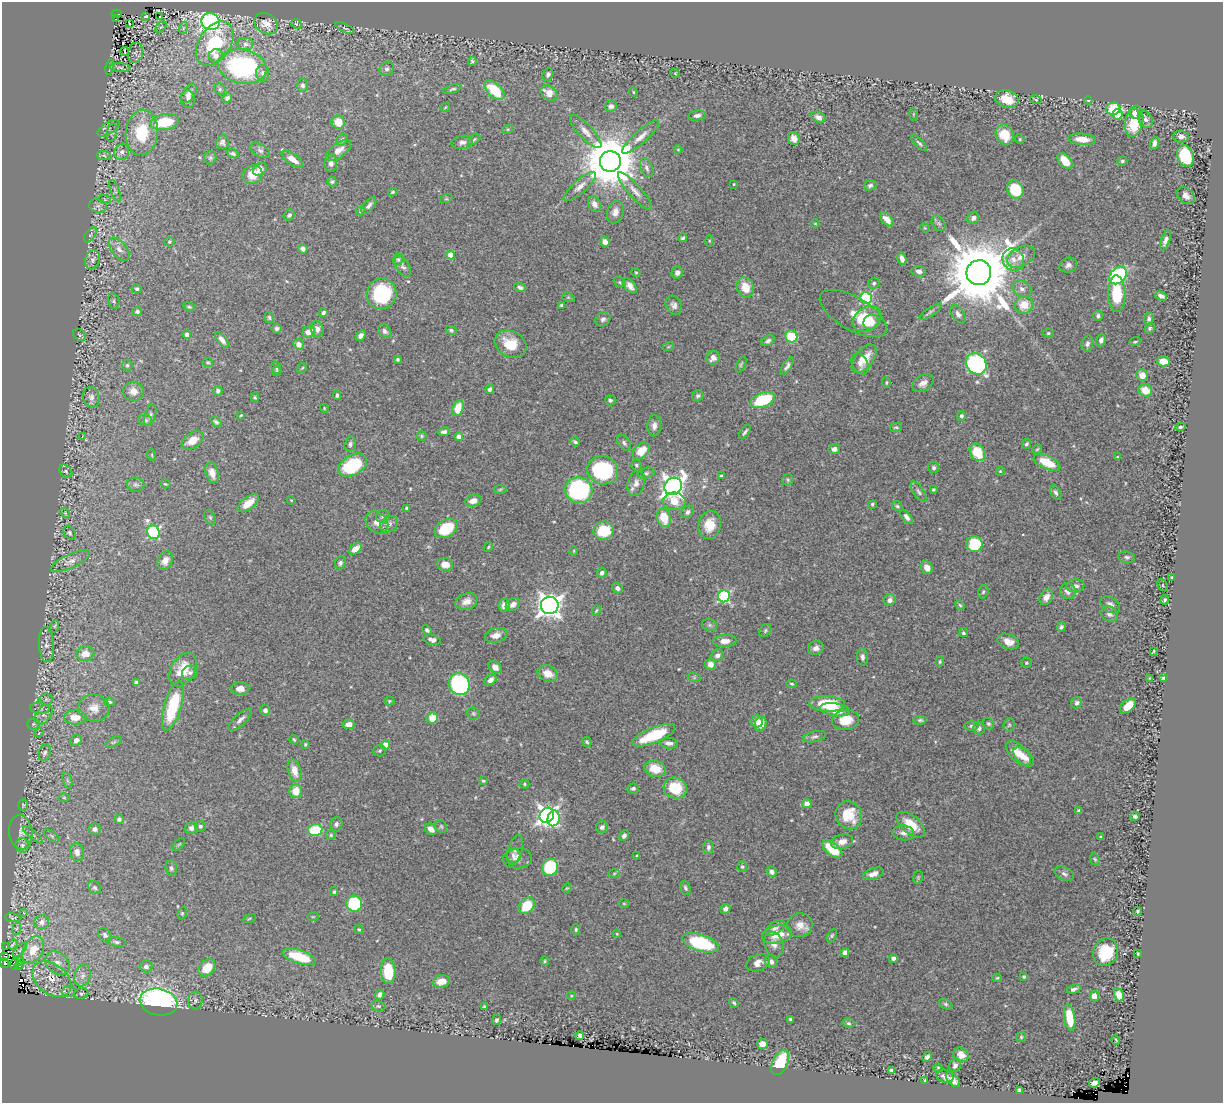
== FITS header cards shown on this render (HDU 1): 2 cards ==
NAXIS1  =                 1221
NAXIS2  =                 1101

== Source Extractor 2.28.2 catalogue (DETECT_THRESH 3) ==
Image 1221 x 1101 px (HDU 1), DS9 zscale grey, 1 PNG px = 1 image px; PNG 1225 x 1105 px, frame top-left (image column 1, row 1101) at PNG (2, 2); each listed source drawn as its Kron ellipse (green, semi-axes under 4 px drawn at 4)
Background 0.817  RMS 0.016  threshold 0.0478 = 3 sigma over >= 5 px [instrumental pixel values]
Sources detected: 523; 3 with non-positive FLUX_AUTO (blend fragments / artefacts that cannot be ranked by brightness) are neither listed nor drawn; of the other 520, the 500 brightest by FLUX_AUTO listed and drawn (20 fainter detections omitted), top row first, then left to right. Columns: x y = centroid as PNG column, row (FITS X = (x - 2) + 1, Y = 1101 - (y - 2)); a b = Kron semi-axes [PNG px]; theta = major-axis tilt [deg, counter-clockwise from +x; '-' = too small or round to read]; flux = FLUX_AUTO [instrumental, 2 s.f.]
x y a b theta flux
117 14 5 2 - 20
146 16 4 2 - 1.2
159 17 3 2 - 4.1
116 19 4 3 - 5.7
210 22 9 8 - 320
129 23 3 2 - 3.2
266 24 13 9 -32 11
296 24 5 4 - 1.3
161 27 6 4 43 1.7
183 28 6 3 72 1.7
345 28 10 3 -25 1.9
215 44 24 16 56 66
245 44 8 6 -1 3.2
124 51 4 2 - 0.92
135 53 10 7 78 3.9
216 56 7 6 - 7
472 61 4 4 - 1.9
110 67 7 3 79 1.4
120 67 11 4 -3 2.2
242 67 24 17 -10 160
387 69 8 6 45 3.2
263 73 8 6 89 3.6
675 73 4 3 - 0.88
548 74 6 5 - 3.2
302 85 6 5 - 3.1
220 89 6 5 - 1.7
453 89 10 4 18 2.3
494 90 12 7 -45 41
633 92 4 4 - 1.1
189 93 11 6 55 4.6
549 93 9 7 -37 11
227 98 5 4 - 2.7
188 99 9 7 -85 3.7
1007 99 12 9 -15 21
1036 100 6 4 -18 1.4
1088 100 4 3 - 0.91
611 106 6 5 - 3.9
445 107 5 3 - 0.93
1113 109 7 6 - 46
913 114 6 4 89 1.4
1117 114 5 5 - 20
1135 114 6 5 - 6.9
697 115 8 5 8 3.9
818 117 7 5 -27 6.2
1145 119 9 6 -59 4.3
1134 121 16 8 79 41
165 122 14 8 8 35
338 122 7 6 - 19
108 128 12 6 33 3.3
508 129 5 3 - 1.3
586 131 22 7 -47 9.1
142 132 23 16 85 42
112 133 9 5 77 1.7
1005 135 10 8 -63 27
641 137 24 6 42 9.4
1181 137 8 6 -1 4.4
794 138 7 5 -68 6.6
474 139 7 4 39 1.7
1020 139 5 4 - 1.3
1082 139 14 5 -5 15
342 140 6 5 - 2.1
222 142 7 6 - 3.1
462 142 11 6 7 4.6
919 143 10 3 -45 2.3
1154 143 6 4 77 3.9
339 150 14 7 36 8.3
678 150 4 3 - 0.91
260 151 11 6 -31 3.4
122 152 8 7 - 4.5
233 154 6 4 -23 1.9
104 155 7 4 -4 2.1
1185 156 11 8 -68 63
210 158 7 6 - 2.1
292 159 12 5 -35 10
610 161 10 10 - 6600
1065 161 9 5 -47 22
1122 161 5 4 - 1.7
331 163 8 6 86 4.3
647 168 10 6 -64 3.8
260 169 7 6 - 6.4
252 174 10 9 - 13
332 182 5 4 - 2.1
734 184 3 2 - 0.88
870 185 6 5 - 2.7
580 186 20 6 41 8.3
1015 190 9 7 -59 44
115 191 11 3 -71 2.1
635 191 24 6 -48 9.1
393 192 5 3 - 1.4
1186 196 10 7 -41 6.2
446 199 6 4 18 1.2
105 200 6 4 -19 1.3
594 204 8 6 -60 6.5
369 205 9 5 50 3.5
98 206 9 6 -11 4.3
360 211 4 4 - 1.3
615 212 12 8 73 7.2
289 215 6 5 - 2.5
973 218 6 6 - 4.2
887 219 8 4 -48 9.2
815 223 5 3 - 0.95
939 223 8 6 -53 2.7
925 228 5 4 - 1.1
90 235 8 4 56 2.3
683 238 4 3 - 1.8
1165 240 10 4 70 4.6
709 241 5 4 - 1.1
169 242 5 5 - 1.5
605 242 5 4 - 6.7
119 249 13 7 -51 7.2
303 249 5 4 - 4.1
451 255 4 4 - 20
1021 257 15 9 29 11
902 258 6 4 -75 5.4
92 260 10 7 72 4.8
398 260 6 5 - 1.8
1013 260 12 10 -55 10
1068 265 9 7 22 4
403 266 12 6 -58 3.7
919 271 7 5 -9 4
636 272 4 3 - 1.1
677 273 6 5 - 4
979 273 12 12 - 13000
1118 275 10 7 45 130
620 282 6 4 -20 1.6
874 283 6 5 - 2
630 286 9 5 -50 6.1
745 287 10 8 -71 19
520 288 6 4 -19 2.7
137 289 5 4 - 1.7
1022 289 10 8 -34 5.5
381 294 15 15 - 80
1117 294 18 8 -88 43
1161 296 6 4 -25 3.7
568 297 6 4 -19 1.3
866 298 6 5 - 120
114 301 8 5 -78 2.1
562 305 3 3 - 1.6
674 305 10 7 -62 4.7
1024 305 9 9 - 18
189 307 6 4 -21 1.5
137 311 5 4 - 3.1
931 312 13 4 33 3.3
323 313 4 4 - 2.9
853 313 37 16 -30 20
958 314 10 6 -55 4.1
1098 316 5 4 - 2.4
269 318 5 5 - 1.9
603 319 8 6 34 3.4
867 319 15 11 36 34
1149 319 6 4 84 2.4
871 322 8 7 - 14
276 328 5 5 - 2.4
1150 328 6 5 - 2
317 329 8 6 -76 5
451 330 6 4 -26 1.9
385 331 8 5 -50 3.2
309 332 6 5 - 11
1048 333 5 4 - 1.8
187 334 4 4 - 3.6
80 335 7 5 -37 1.5
361 335 5 4 - 3.9
791 336 6 6 - 44
222 340 9 4 -53 5.6
1101 340 6 4 69 3.8
768 341 7 5 31 2.9
1135 342 6 3 20 1.4
299 344 5 5 - 6.5
511 344 16 13 -27 26
1087 344 8 5 77 3.1
668 347 6 3 18 1.1
713 358 7 6 - 6.6
864 359 16 9 52 18
398 360 3 3 - 1.7
1163 361 6 5 - 13
208 363 5 4 - 1.7
741 364 8 3 64 1.7
860 364 11 7 -61 5.5
976 364 11 9 -48 190
127 365 5 5 - 2.1
787 366 10 4 56 3.4
276 368 6 4 -72 1.7
302 368 5 4 - 1.1
277 371 5 4 - 1.4
1142 375 6 5 - 9.8
886 382 5 3 - 1.2
923 383 11 7 31 6.5
490 389 5 4 - 2.7
1145 390 7 6 - 16
133 391 10 9 - 9.3
218 391 5 4 - 2.8
337 395 5 3 - 2.1
698 396 6 5 - 2.1
91 397 10 8 -72 4.4
255 397 5 4 - 1.3
610 400 5 5 - 2.3
763 400 12 7 22 62
324 408 4 3 - 0.95
458 408 8 5 72 24
150 415 11 5 71 3.2
241 415 3 2 - 0.92
961 416 5 4 - 2.2
145 420 7 5 -9 2.8
216 422 6 4 -41 2.5
654 426 10 7 86 5.5
896 427 6 3 12 1.4
1181 427 5 3 - 2.4
444 432 6 4 9 3.1
745 432 8 3 54 2.4
82 436 3 2 - 0.98
422 436 5 4 - 1.5
459 437 4 4 - 9.1
193 440 12 7 33 14
575 442 5 3 - 2
624 443 9 5 -55 3.1
350 444 7 5 74 2.7
1026 444 5 4 - 2.1
834 449 6 5 - 4.9
1037 449 5 4 - 1.4
641 451 10 6 43 20
977 452 9 7 -56 30
152 455 6 3 -72 1.2
1117 457 4 4 - 0.96
1047 462 14 6 -26 31
353 465 15 10 30 70
636 465 5 5 - 1.7
934 468 5 5 - 2.6
603 470 16 14 -23 120
66 471 7 5 -48 2.2
1000 471 4 4 - 1.1
212 473 10 6 -74 8.4
646 473 9 5 14 2.4
721 476 4 3 - 2.4
788 480 6 5 - 1.7
636 483 13 8 74 7.5
165 484 5 4 - 1.2
136 485 8 7 - 3
673 486 9 8 - 740
500 489 6 4 3 1.3
579 490 13 13 - 150
933 490 4 3 - 1.3
919 492 12 5 -56 3.5
1056 493 8 5 -62 2.9
291 500 4 3 - 0.96
473 501 8 5 16 7.5
674 501 11 9 0 19
248 503 12 6 37 14
872 504 4 4 - 1.8
897 506 5 4 - 1.7
407 508 3 3 - 1.8
688 512 7 5 42 3.2
65 513 5 4 - 1.3
383 516 7 6 - 2.3
210 517 8 5 -62 1.8
906 517 8 4 -51 3.9
664 518 9 6 -73 26
377 523 12 10 -41 7.8
389 524 10 7 34 4.1
710 525 14 11 77 20
446 528 12 8 31 45
604 531 10 9 - 35
153 532 7 6 - 120
70 533 7 5 -58 2.3
974 544 8 8 - 45
488 547 5 4 - 1.2
355 549 7 5 36 13
574 551 5 3 - 0.91
1127 557 8 5 -7 2.6
165 560 9 7 61 9
70 561 21 7 24 8.2
340 563 6 5 - 2.5
445 564 8 6 -9 9
927 568 7 5 -56 8.7
602 573 5 4 - 2.9
1172 578 3 3 - 1
1163 585 6 4 -63 1.2
1075 586 9 6 8 5.4
617 588 5 5 - 3.7
1068 591 8 7 - 6
983 592 7 5 74 1.9
724 596 6 6 - 140
1046 597 8 6 57 7.1
890 600 6 5 - 5.3
1165 600 5 3 - 1.7
466 602 11 8 19 9
513 604 8 6 36 5.3
504 605 6 5 - 7.1
960 605 5 4 - 1.6
1110 605 11 7 -34 6.1
550 606 9 8 - 840
596 611 5 3 - 1.2
1109 614 9 7 -30 4.9
710 625 8 6 -21 2.5
55 626 6 4 70 1.5
1061 627 4 4 - 2.8
427 630 5 4 - 2.3
765 630 7 5 53 1.9
964 633 4 4 - 2.1
496 635 11 7 15 7.6
432 640 9 5 -14 5
725 641 12 6 3 8.5
1008 642 11 7 -20 10
46 645 17 7 -87 6.6
816 648 8 6 17 5.2
1153 651 3 2 - 1.2
85 654 9 7 8 12
717 655 6 5 - 3.7
862 657 8 5 -86 3.5
940 662 5 4 - 1.4
1026 663 5 5 - 1.4
710 664 5 5 - 7.5
495 667 7 5 -42 6.3
183 670 18 12 60 24
190 673 8 7 - 3.3
548 673 10 8 -24 12
694 677 7 4 -19 1.7
1150 678 3 3 - 0.96
1163 678 4 3 - 2
490 680 6 5 - 5.7
136 683 4 4 - 4.5
459 684 11 10 - 150
792 684 5 4 - 1.4
240 689 9 6 -1 7.1
46 699 6 6 - 2.6
389 701 5 4 - 1.3
110 702 5 4 - 1.7
1077 703 6 5 - 2.5
827 704 18 8 -2 44
173 706 25 8 73 57
1128 706 9 5 41 17
40 708 10 5 -5 2.7
94 708 15 13 -4 12
265 710 5 5 - 3.2
835 710 15 6 -10 21
473 713 6 6 - 1.8
44 714 11 7 53 4.8
75 717 11 7 0 16
432 718 5 5 - 17
240 720 15 5 42 5.7
846 720 13 10 12 20
920 720 7 4 7 1.9
757 721 6 6 - 9.8
34 724 6 5 - 2.1
349 724 6 4 9 7.2
761 724 8 5 70 12
988 724 6 5 - 2.2
1009 725 7 5 85 1.8
971 726 7 4 0 2.2
979 728 6 6 - 3.7
39 733 4 3 - 1
654 735 23 7 22 46
814 737 12 5 13 3.2
76 740 6 5 - 5.4
294 740 5 3 - 1.3
114 742 8 4 27 2.1
587 742 5 4 - 1.8
669 743 9 5 -5 4.6
305 744 4 3 - 1.1
385 745 5 4 - 14
380 751 6 5 - 1.9
45 752 8 6 71 3.7
1018 753 15 8 -43 17
1024 757 12 7 -40 9.7
655 769 11 8 -19 20
295 771 11 6 -74 10
67 781 8 3 -71 2.1
483 781 3 3 - 1.2
524 784 5 4 - 1.4
633 788 6 5 - 2.7
675 788 11 10 - 37
296 791 7 6 - 14
64 798 6 4 -1 1.3
807 804 4 4 - 11
23 805 5 4 - 1.2
1079 810 4 3 - 1.5
547 815 8 6 52 480
849 815 14 13 - 27
1135 816 4 4 - 2.5
554 818 8 6 79 95
119 819 5 4 - 3.1
336 824 7 6 - 3
911 825 17 8 -39 21
200 826 5 5 - 2.2
441 826 7 5 -55 2.1
602 827 6 6 - 3.6
191 828 6 6 - 4.5
95 829 6 6 - 3.8
431 829 6 5 - 6.6
315 830 7 6 - 40
21 832 17 11 -83 8.8
903 833 11 7 -7 4.8
33 835 12 4 -41 2.8
331 835 5 5 - 1.5
52 836 9 4 -36 2.2
624 836 5 4 - 3.6
1100 837 4 3 - 0.94
842 842 11 7 14 8.8
179 844 8 3 48 1.3
22 845 7 6 - 3.1
708 847 7 5 90 3.2
832 849 12 6 -40 36
515 850 15 7 74 4.4
77 852 9 7 -83 5.7
513 855 7 7 - 3.7
637 856 4 3 - 1.1
517 858 15 10 5 8.2
1095 859 6 4 -67 1.6
550 867 8 7 - 62
742 867 5 5 - 1.9
171 868 7 6 - 2.7
772 872 5 4 - 4.2
614 873 5 3 - 1
873 874 10 5 19 7.1
1064 874 10 6 -26 3.6
918 877 7 4 80 1.5
95 888 7 5 -44 2.7
567 888 5 3 - 1
685 888 7 5 -70 2.4
334 892 4 3 - 1.6
354 904 8 7 - 91
624 904 5 3 - 1.1
527 906 9 7 49 33
725 909 5 4 - 3.9
1137 912 4 3 - 1.8
23 913 3 3 - 1.9
182 913 6 4 69 1.4
313 917 6 4 1 1.1
13 918 8 3 -9 1.3
249 918 7 3 19 1.3
42 922 7 7 - 4.4
800 925 12 12 - 11
775 928 11 6 32 4.5
17 929 6 3 82 1.5
359 929 4 4 - 1.5
576 929 5 4 - 1.6
617 934 4 3 - 0.92
105 935 7 6 - 2.9
777 935 15 9 14 19
832 936 7 4 63 1.7
116 942 9 4 -9 2.4
700 943 19 8 -17 79
13 944 5 2 - 1.3
774 945 13 9 -69 7.2
6 947 3 2 - 4.7
20 950 9 3 45 2
33 950 14 9 61 19
845 952 4 4 - 6
1106 952 14 12 66 35
1138 954 3 3 - 1.4
3 956 3 2 - 1.1
299 957 17 6 -18 45
893 958 4 4 - 5.1
19 961 3 3 - 0.94
545 961 5 3 - 1.2
771 962 6 5 - 4.7
4 963 5 3 - 73
57 963 13 10 -41 8.4
758 963 12 8 18 9.9
14 964 5 3 - 41
19 966 4 3 - 87
146 966 6 6 - 3.6
207 968 10 7 46 25
388 971 13 7 -85 38
83 975 11 7 73 6.3
1024 977 3 3 - 1.4
997 978 5 4 - 1.5
52 979 22 15 -38 19
441 981 9 6 11 13
1074 989 7 3 18 2.9
69 991 6 5 - 2.8
81 994 7 5 16 2.3
380 995 5 4 - 4.5
1119 995 7 5 -76 11
571 996 4 4 - 1
1094 996 5 4 - 8.8
195 1001 9 7 84 3.4
159 1002 19 13 -11 270
734 1003 5 3 - 1.9
946 1004 7 5 -27 2.2
378 1006 7 5 -15 1.9
484 1007 4 4 - 1.6
1070 1018 13 5 -81 23
790 1019 4 4 - 1.9
497 1020 5 4 - 2.3
848 1023 6 4 -14 1.9
579 1036 4 4 - 3.1
1021 1037 5 5 - 1.3
1116 1040 5 3 - 0.94
762 1044 5 5 - 10
961 1055 8 7 - 7.9
927 1057 5 4 - 3.5
780 1063 13 7 64 57
955 1065 6 5 - 4.2
938 1068 4 4 - 1.3
891 1070 4 3 - 3
945 1076 9 6 -23 4.5
953 1080 9 5 -46 5.2
925 1081 3 3 - 1.3
1094 1083 5 4 - 4.4
1020 1090 4 4 - 6.5
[20 fainter detections neither listed nor drawn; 3 non-positive-flux detections neither listed nor drawn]